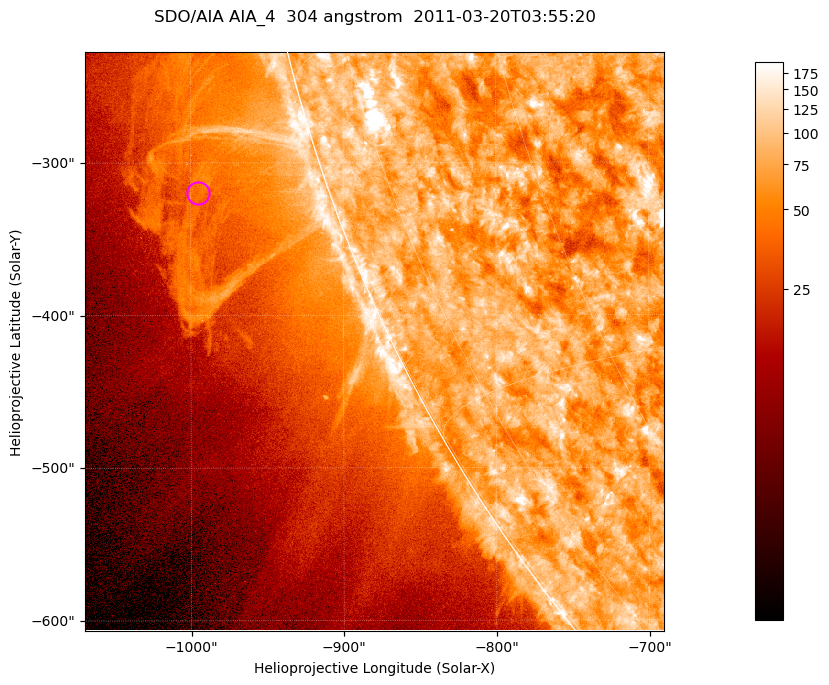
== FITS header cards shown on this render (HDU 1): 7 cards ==
TELESCOP= 'SDO/AIA '           / For AIA: SDO/AIA
INSTRUME= 'AIA_4   '           / For AIA: AIA_ATA1, AIA_ATA2, AIA_ATA3 or AIA_AT
WAVELNTH=                  304 / [angstrom] Wavelength
WAVEUNIT= 'angstrom'           / Wavelength unit: angstrom
DATE-OBS= '2011-03-20T03:55:20.127' / [ISO] Date when observation started; ISO 8
CTYPE1  = 'HPLN-TAN'           / CTYPE1; Typically HPLN
CTYPE2  = 'HPLT-TAN'           / CTYPE2; Typically HPLT

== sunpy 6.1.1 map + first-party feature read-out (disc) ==
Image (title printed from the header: SDO/AIA AIA_4  304 angstrom  2011-03-20T03:55:20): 632 x 632 px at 0.6 arcsec/px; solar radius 964 arcsec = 1606 px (partial field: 2.2% of the solar disc is inside the frame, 45% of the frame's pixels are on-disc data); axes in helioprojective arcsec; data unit not stated in the header (colour bar unlabelled)
Orientation: roll -0.132 deg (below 1 deg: not rotated)
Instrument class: DISC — disc imager (sunpy class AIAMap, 304 A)
Bright regions (active regions / flare kernels): reference = the on-disc median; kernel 5 px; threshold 5 sigma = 119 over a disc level ~76.3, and >= 1.15x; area >= 399 px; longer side >= 8 px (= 4.8 arcsec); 0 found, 0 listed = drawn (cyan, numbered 1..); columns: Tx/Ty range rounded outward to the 2 arcsec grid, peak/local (2 s.f.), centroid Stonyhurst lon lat
Off-limb structures (1.02-1.3 R_sun): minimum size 199 px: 3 found; the strongest spans PA ~105..115 deg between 1.02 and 1.13 R_sun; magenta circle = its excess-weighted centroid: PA ~110 deg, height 1.08 R_sun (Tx ~-994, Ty ~-320 arcsec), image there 1.6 x the reference